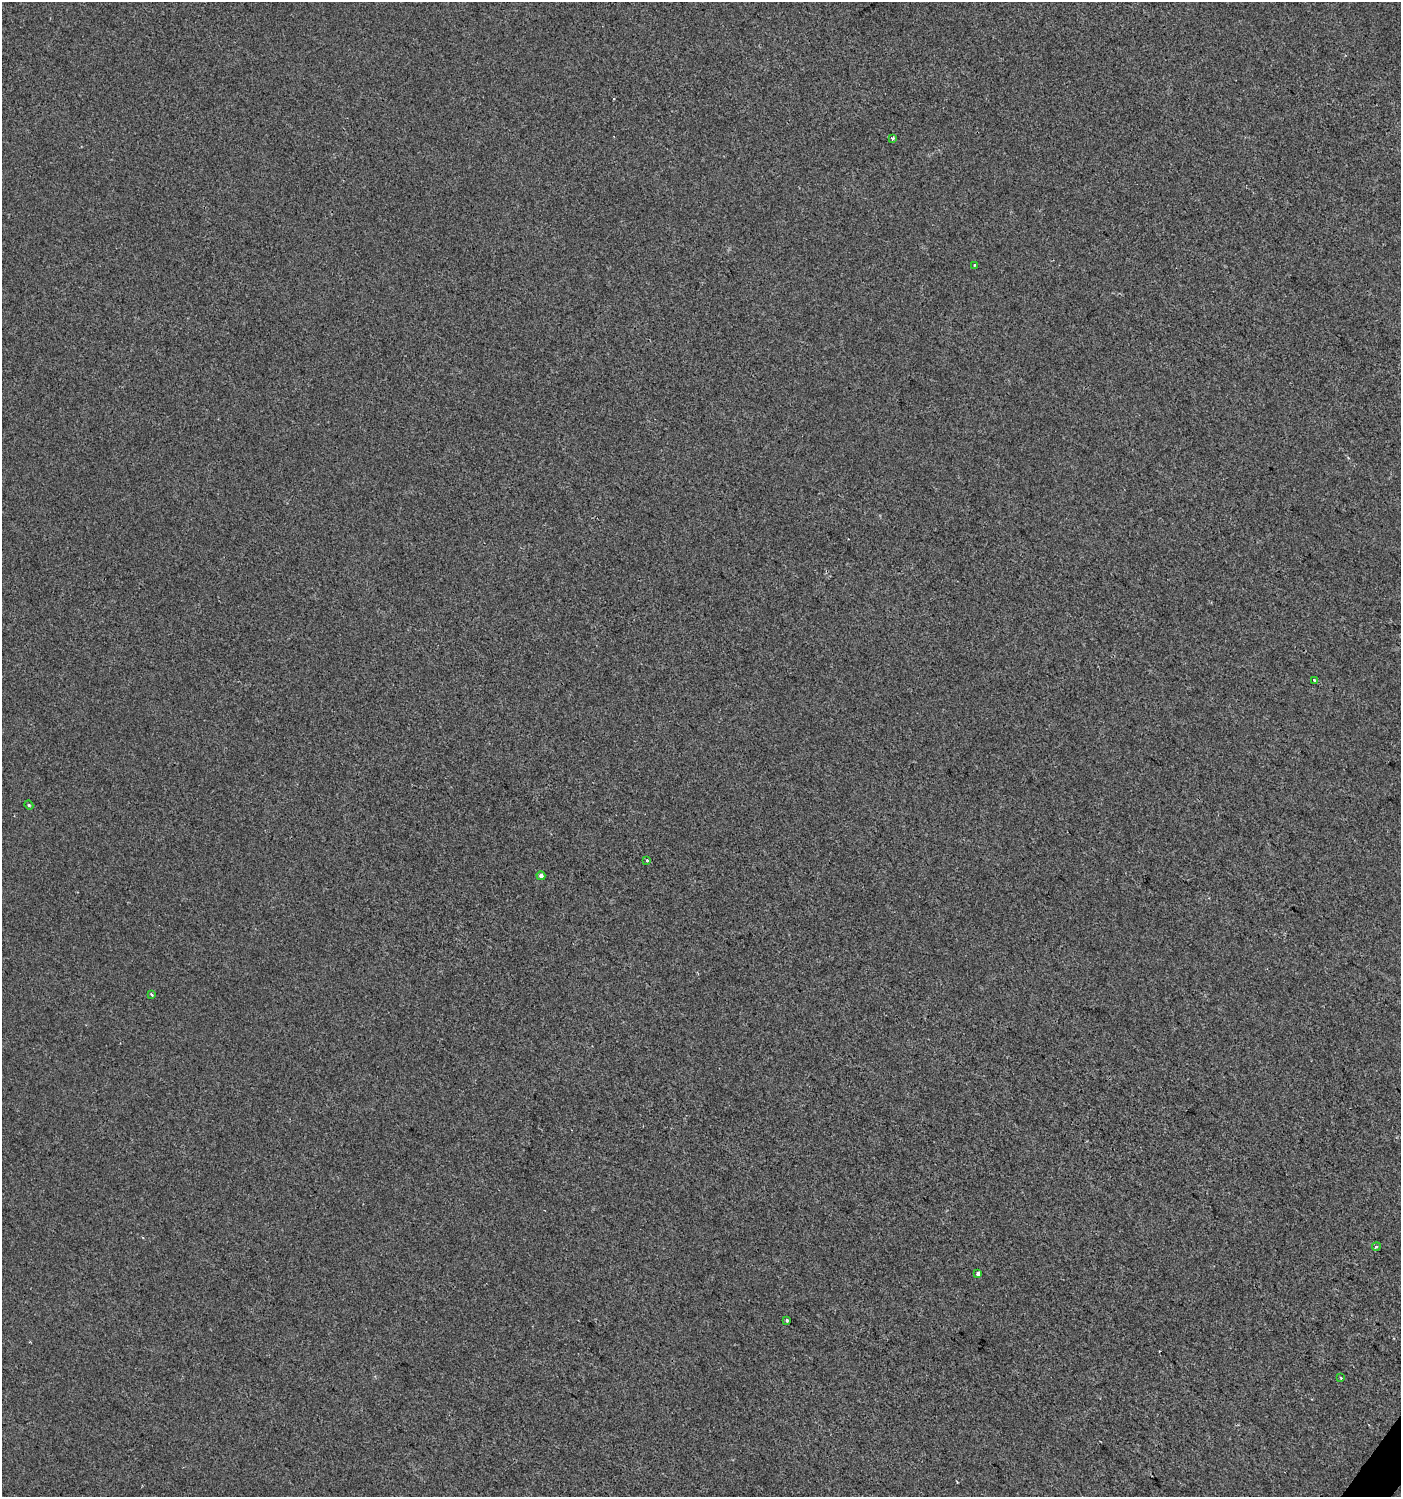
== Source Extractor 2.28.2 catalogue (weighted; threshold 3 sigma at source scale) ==
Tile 6 of 4 x 4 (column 2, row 2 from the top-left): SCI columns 1643-3041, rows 2990-4484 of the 6017 x 5983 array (HDU 1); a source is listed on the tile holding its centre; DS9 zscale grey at full resolution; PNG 1403 x 1499 px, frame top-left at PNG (2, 2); each listed source drawn as its Kron ellipse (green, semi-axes under 4 px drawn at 4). Shown black and unused: <1% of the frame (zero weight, under 2 of 3 exposures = <1% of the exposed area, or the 3 px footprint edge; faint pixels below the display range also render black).
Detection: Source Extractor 2.28.2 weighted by HDU 2 'WHT'; one run over the whole footprint, this tile lists its part. Background 3.98e-04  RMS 0.0042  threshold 0.0188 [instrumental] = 3 sigma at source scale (4.5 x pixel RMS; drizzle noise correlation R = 1.50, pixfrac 1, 0.0396/0.0396 arcsec/px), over >= 5 px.
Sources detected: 11; all 11 listed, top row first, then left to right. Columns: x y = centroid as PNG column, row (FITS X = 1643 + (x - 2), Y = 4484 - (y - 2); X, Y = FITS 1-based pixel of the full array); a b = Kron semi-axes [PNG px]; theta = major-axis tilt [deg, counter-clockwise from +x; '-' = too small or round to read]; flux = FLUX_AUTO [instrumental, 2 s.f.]
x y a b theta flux
893 138 3 3 - 1.2
975 265 4 3 - 0.45
1315 681 4 3 - 4.5
29 805 4 4 - 0.51
647 860 3 3 - 1.2
541 876 4 4 - 1.5
152 994 4 2 - 0.59
1376 1247 4 3 - 3.2
978 1274 4 3 - 3.4
787 1320 3 3 - 1
1341 1378 3 2 - 0.49